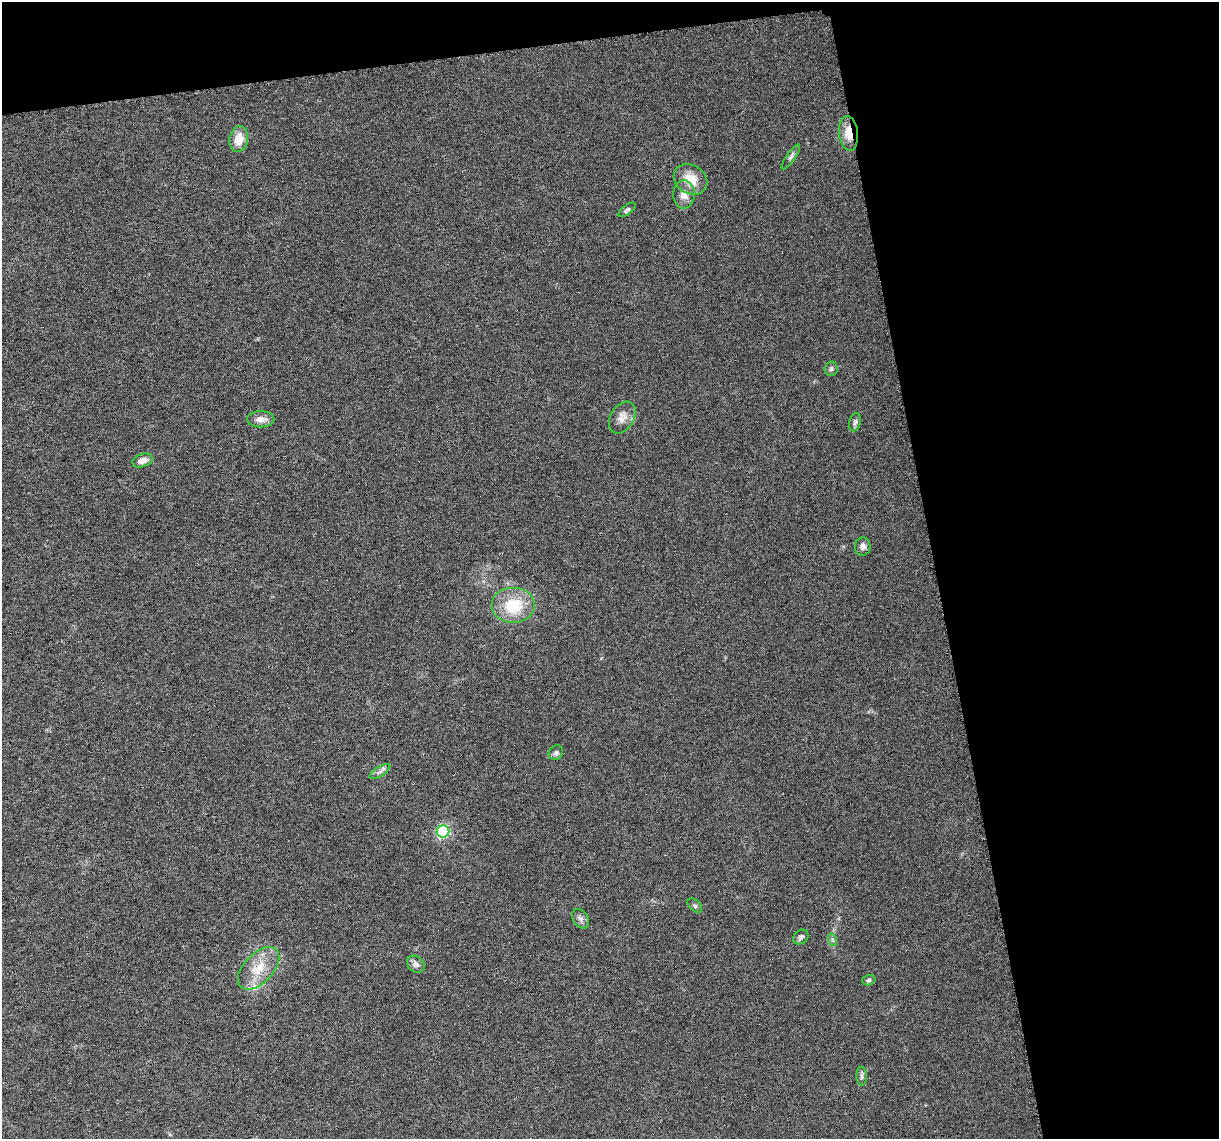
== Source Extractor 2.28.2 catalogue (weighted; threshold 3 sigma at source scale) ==
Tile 2 of 2 x 2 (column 2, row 1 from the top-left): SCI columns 1225-2441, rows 1179-2315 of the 2445 x 2342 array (HDU 1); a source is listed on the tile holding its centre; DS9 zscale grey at full resolution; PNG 1221 x 1141 px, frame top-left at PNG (2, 2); each listed source drawn as its Kron ellipse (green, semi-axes under 4 px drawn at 4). Shown black and unused: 27% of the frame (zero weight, under 3 of 6 exposures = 1% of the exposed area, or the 3 px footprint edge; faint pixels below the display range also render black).
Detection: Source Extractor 2.28.2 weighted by HDU 2 'WHT'; one run over the whole footprint, this tile lists its part. Background 0.0272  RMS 0.0045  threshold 0.0185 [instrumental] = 3 sigma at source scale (4.09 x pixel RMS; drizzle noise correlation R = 1.36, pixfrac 0.8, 0.0396/0.0396 arcsec/px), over >= 5 px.
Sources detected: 25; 1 inside a brighter listed object's ellipse — not listed separately; the other 24 listed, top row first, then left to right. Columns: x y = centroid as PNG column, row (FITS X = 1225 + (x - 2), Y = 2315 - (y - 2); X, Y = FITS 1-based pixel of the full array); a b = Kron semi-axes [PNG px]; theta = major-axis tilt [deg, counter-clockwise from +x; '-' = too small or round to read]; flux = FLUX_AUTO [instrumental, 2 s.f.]
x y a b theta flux
848 133 17 9 -84 6
239 139 13 9 79 6.2
791 157 15 4 55 1.3
691 179 18 14 -32 7.8
684 195 14 11 87 4
627 210 10 5 38 1.1
831 369 7 6 - 1.1
622 417 17 12 59 4.1
261 419 13 8 1 3.1
855 422 9 5 76 1.2
142 461 10 6 18 3.1
863 547 9 8 - 2
513 606 22 18 0 16
556 753 8 6 54 1
380 772 12 5 32 1.4
443 831 6 6 - 60
695 905 9 5 -44 0.94
581 919 10 7 -57 1.6
801 937 8 6 45 1.2
833 940 6 4 -71 0.64
416 964 10 7 -43 1.9
259 968 26 14 46 10
869 980 7 5 16 0.86
862 1076 9 5 -87 1.2
Overlapping masked pixels (flux is a lower limit): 1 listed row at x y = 848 133